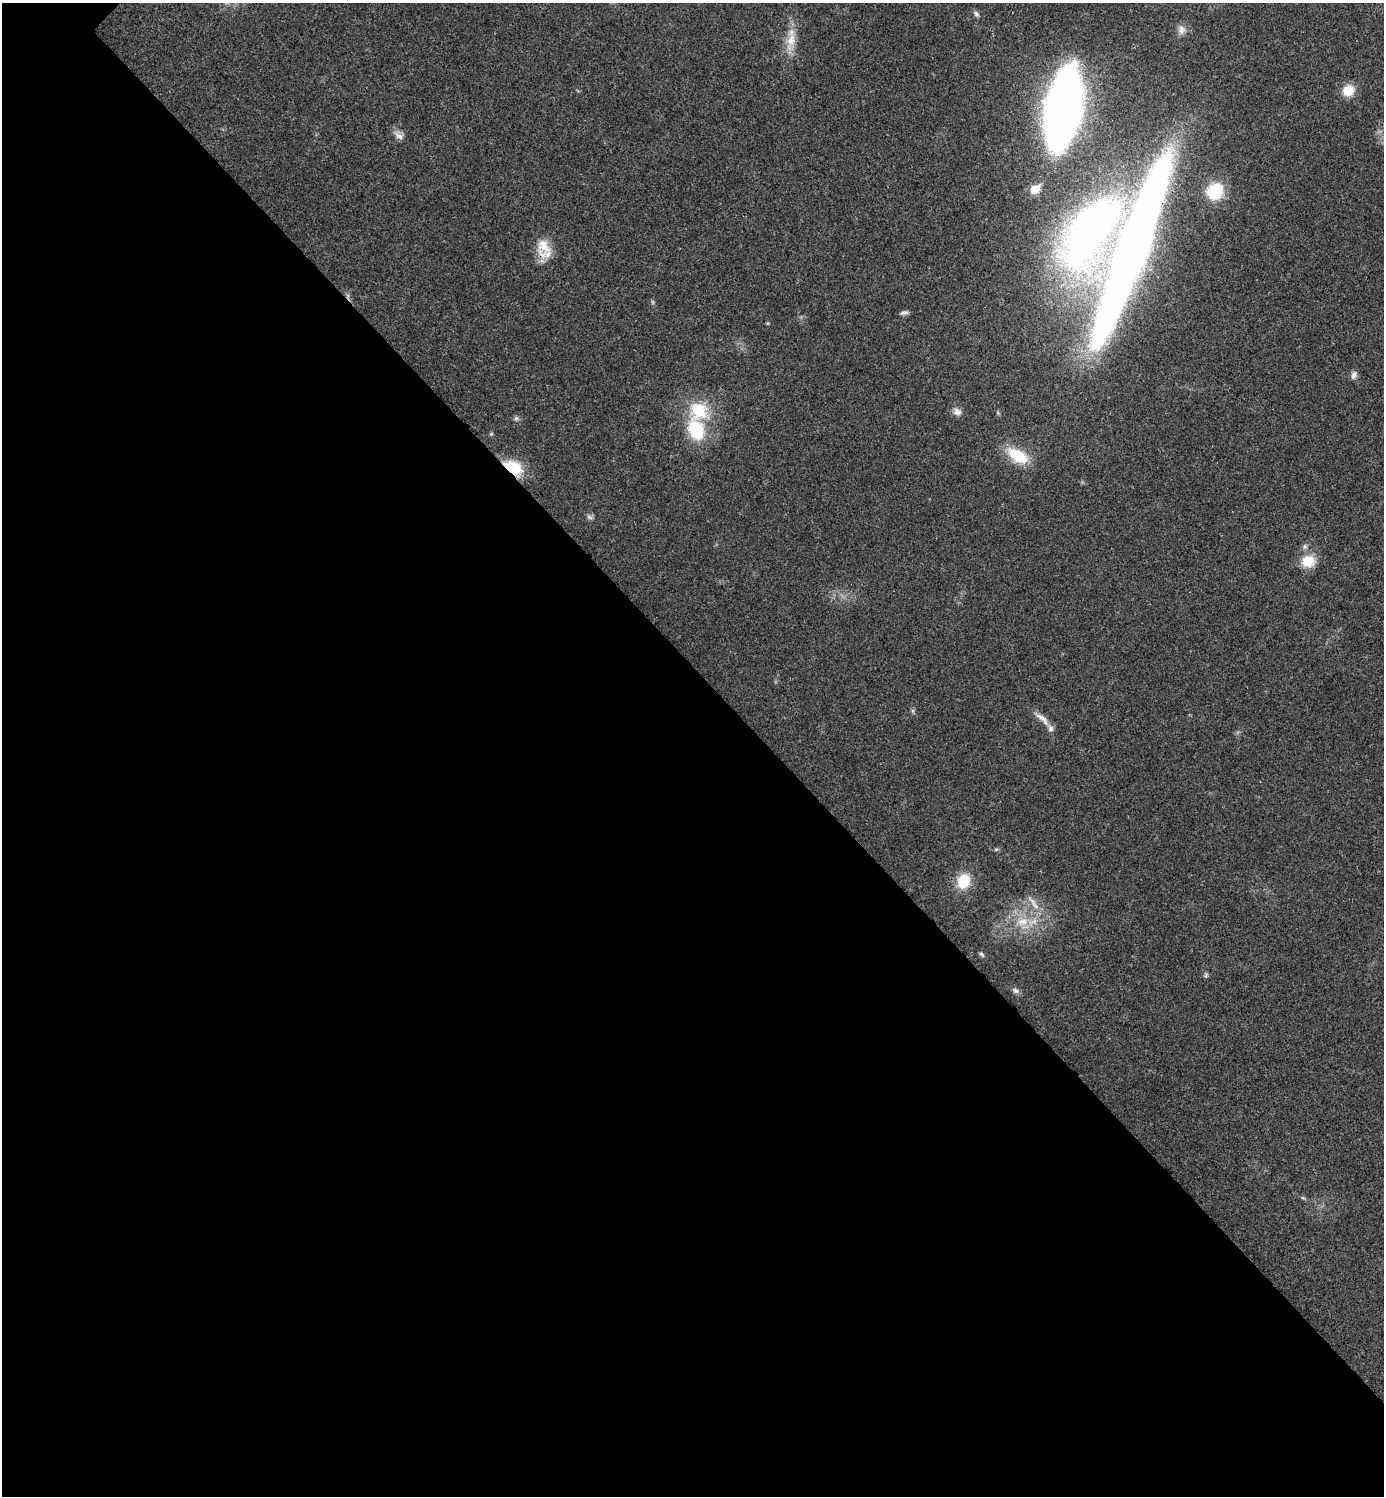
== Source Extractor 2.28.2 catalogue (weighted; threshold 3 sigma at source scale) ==
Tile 14 of 4 x 4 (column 2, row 4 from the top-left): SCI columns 1542-2923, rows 7-1500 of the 5987 x 5987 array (HDU 1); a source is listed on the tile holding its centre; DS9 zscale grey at full resolution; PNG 1386 x 1498 px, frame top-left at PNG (2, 3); no overlay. Shown black and unused: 55% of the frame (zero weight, under 3 of 4 exposures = <1% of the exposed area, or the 3 px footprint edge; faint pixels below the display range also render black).
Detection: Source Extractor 2.28.2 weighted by HDU 2 'WHT'; one run over the whole footprint, this tile lists its part. Background 0.0192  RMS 0.004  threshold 0.0181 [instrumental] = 3 sigma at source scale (4.5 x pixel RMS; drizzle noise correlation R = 1.50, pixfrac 1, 0.05/0.05 arcsec/px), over >= 5 px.
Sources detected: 32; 2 too faint to see at this stretch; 2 inside a brighter object's white glare — not listed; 2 inside a brighter listed object's ellipse — not listed separately; the other 26 listed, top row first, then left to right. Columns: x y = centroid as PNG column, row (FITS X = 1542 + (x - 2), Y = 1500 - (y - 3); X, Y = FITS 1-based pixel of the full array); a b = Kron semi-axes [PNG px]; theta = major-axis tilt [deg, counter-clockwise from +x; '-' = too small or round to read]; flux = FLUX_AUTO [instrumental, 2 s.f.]
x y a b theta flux
976 14 9 6 -47 1.1
1181 29 13 10 88 2.7
791 40 29 11 75 7.7
1348 91 11 9 39 8.7
1063 109 48 19 79 570
398 136 16 7 -36 2.3
1035 189 7 6 - 11
1215 191 20 18 48 14
1092 230 106 47 55 210
543 246 24 18 -68 8.8
1129 247 211 27 69 380
904 313 10 5 10 1.3
1354 375 10 7 69 1.6
957 412 11 9 -14 2.3
516 418 7 6 - 0.96
696 430 25 18 -70 21
1018 455 26 13 -31 14
512 468 19 12 -29 18
1308 561 18 15 15 8.5
1042 719 24 7 -42 3.6
963 881 15 12 71 11
1033 903 27 6 -53 3.9
1023 922 18 12 12 7.6
981 954 7 5 -35 0.78
1206 975 7 4 46 0.66
1016 991 9 6 -32 1.2
Overlapping masked pixels (flux is a lower limit): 3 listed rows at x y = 543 246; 1129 247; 512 468